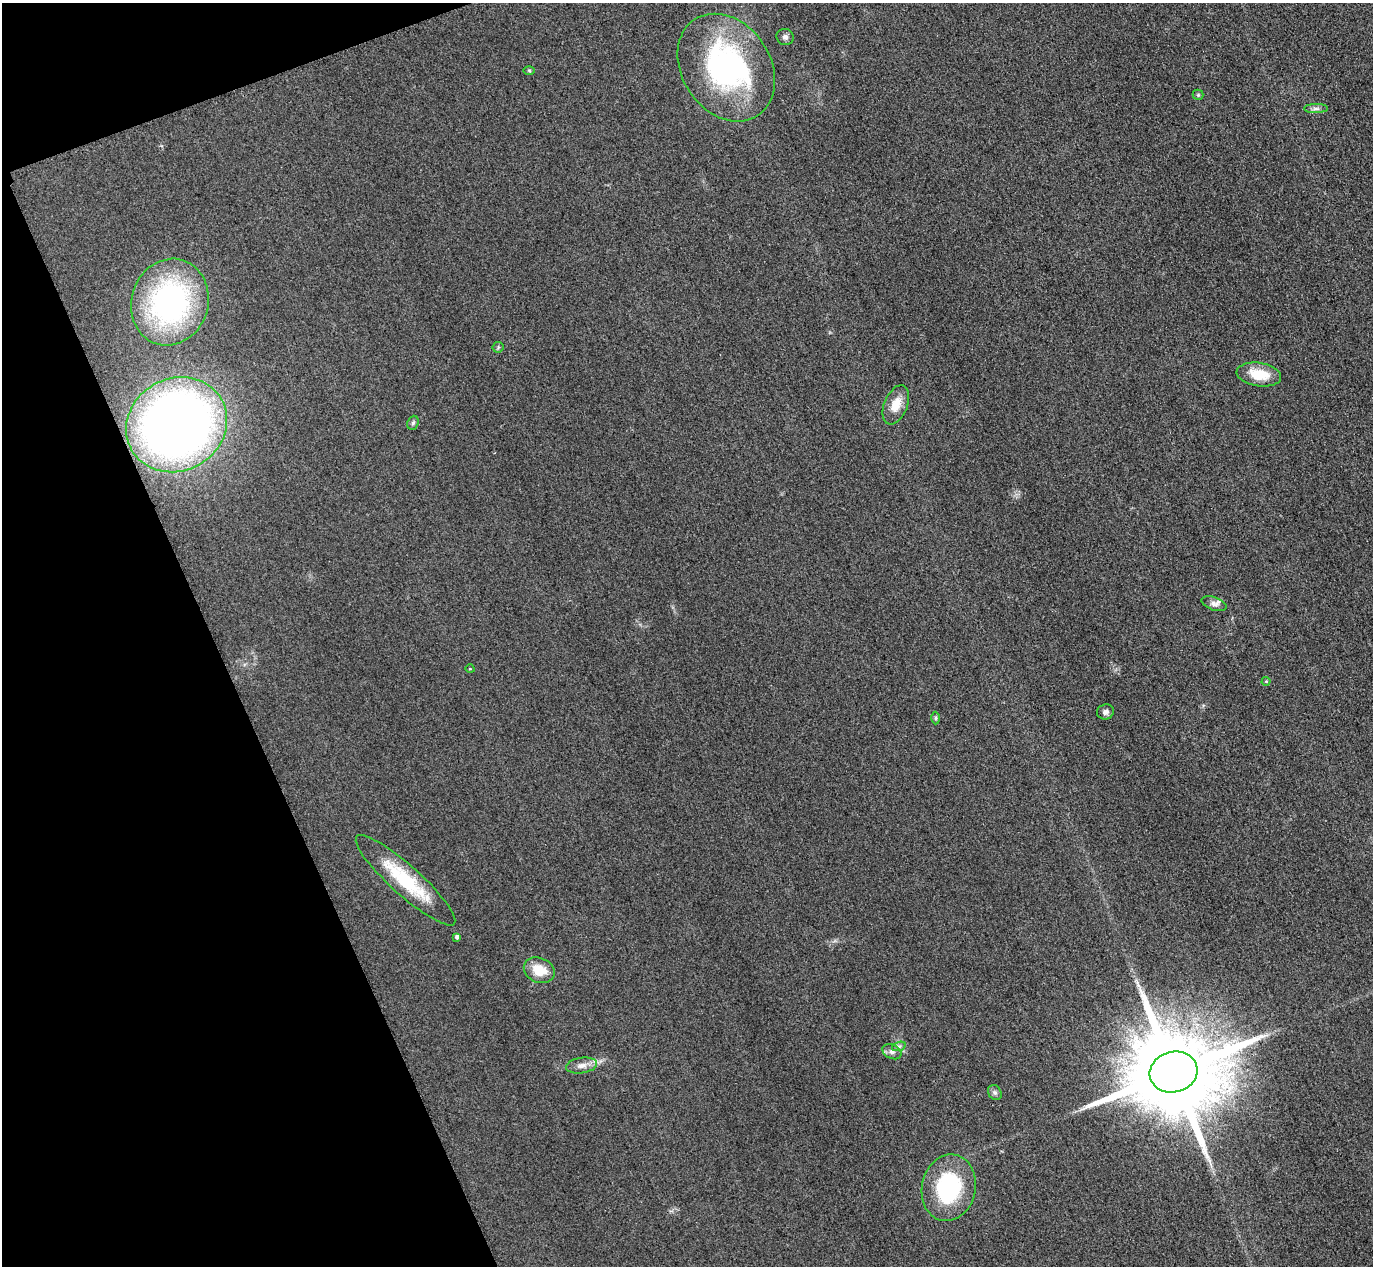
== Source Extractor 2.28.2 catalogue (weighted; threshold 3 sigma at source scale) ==
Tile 5 of 4 x 4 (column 1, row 2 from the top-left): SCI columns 31-1401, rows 2833-4096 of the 5546 x 5533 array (HDU 1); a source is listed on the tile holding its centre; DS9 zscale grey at full resolution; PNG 1375 x 1268 px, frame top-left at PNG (2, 3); each listed source drawn as its Kron ellipse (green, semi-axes under 4 px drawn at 4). Shown black and unused: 18% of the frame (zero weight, under 3 of 4 exposures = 3% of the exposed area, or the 3 px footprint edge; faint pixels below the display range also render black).
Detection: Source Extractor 2.28.2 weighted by HDU 2 'WHT'; one run over the whole footprint, this tile lists its part. Background 0.133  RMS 0.019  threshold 0.0847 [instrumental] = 3 sigma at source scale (4.5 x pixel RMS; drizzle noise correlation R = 1.50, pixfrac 1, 0.05/0.05 arcsec/px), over >= 5 px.
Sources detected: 27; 1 inside a brighter object's white glare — neither listed nor drawn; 1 inside a brighter listed object's ellipse — not listed separately; the other 25 listed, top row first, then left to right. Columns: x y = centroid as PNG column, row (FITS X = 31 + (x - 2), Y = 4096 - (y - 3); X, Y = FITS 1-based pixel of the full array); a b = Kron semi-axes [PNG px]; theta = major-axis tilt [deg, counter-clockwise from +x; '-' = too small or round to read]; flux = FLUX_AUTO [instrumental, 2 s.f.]
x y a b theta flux
785 37 9 8 - 6.1
726 68 57 44 -57 400
529 70 6 4 -1 2.1
1198 95 5 5 - 2.6
1316 109 12 4 0 6.3
170 302 44 38 72 410
498 347 5 5 - 2.8
1259 375 22 11 -9 47
896 405 20 11 68 28
413 423 7 5 69 3.6
177 425 52 46 30 1600
1214 604 13 6 -19 7.9
470 669 4 3 - 1.4
1266 681 4 4 - 1.9
1105 712 9 7 17 6.4
935 718 6 4 89 2.8
406 880 65 14 -42 120
457 937 4 4 - 5.2
539 970 16 12 -23 38
899 1046 7 4 19 3.9
892 1052 10 7 -25 7.7
582 1065 15 8 9 14
1174 1072 24 20 14 41000
995 1093 8 6 -56 5
949 1188 33 27 77 170